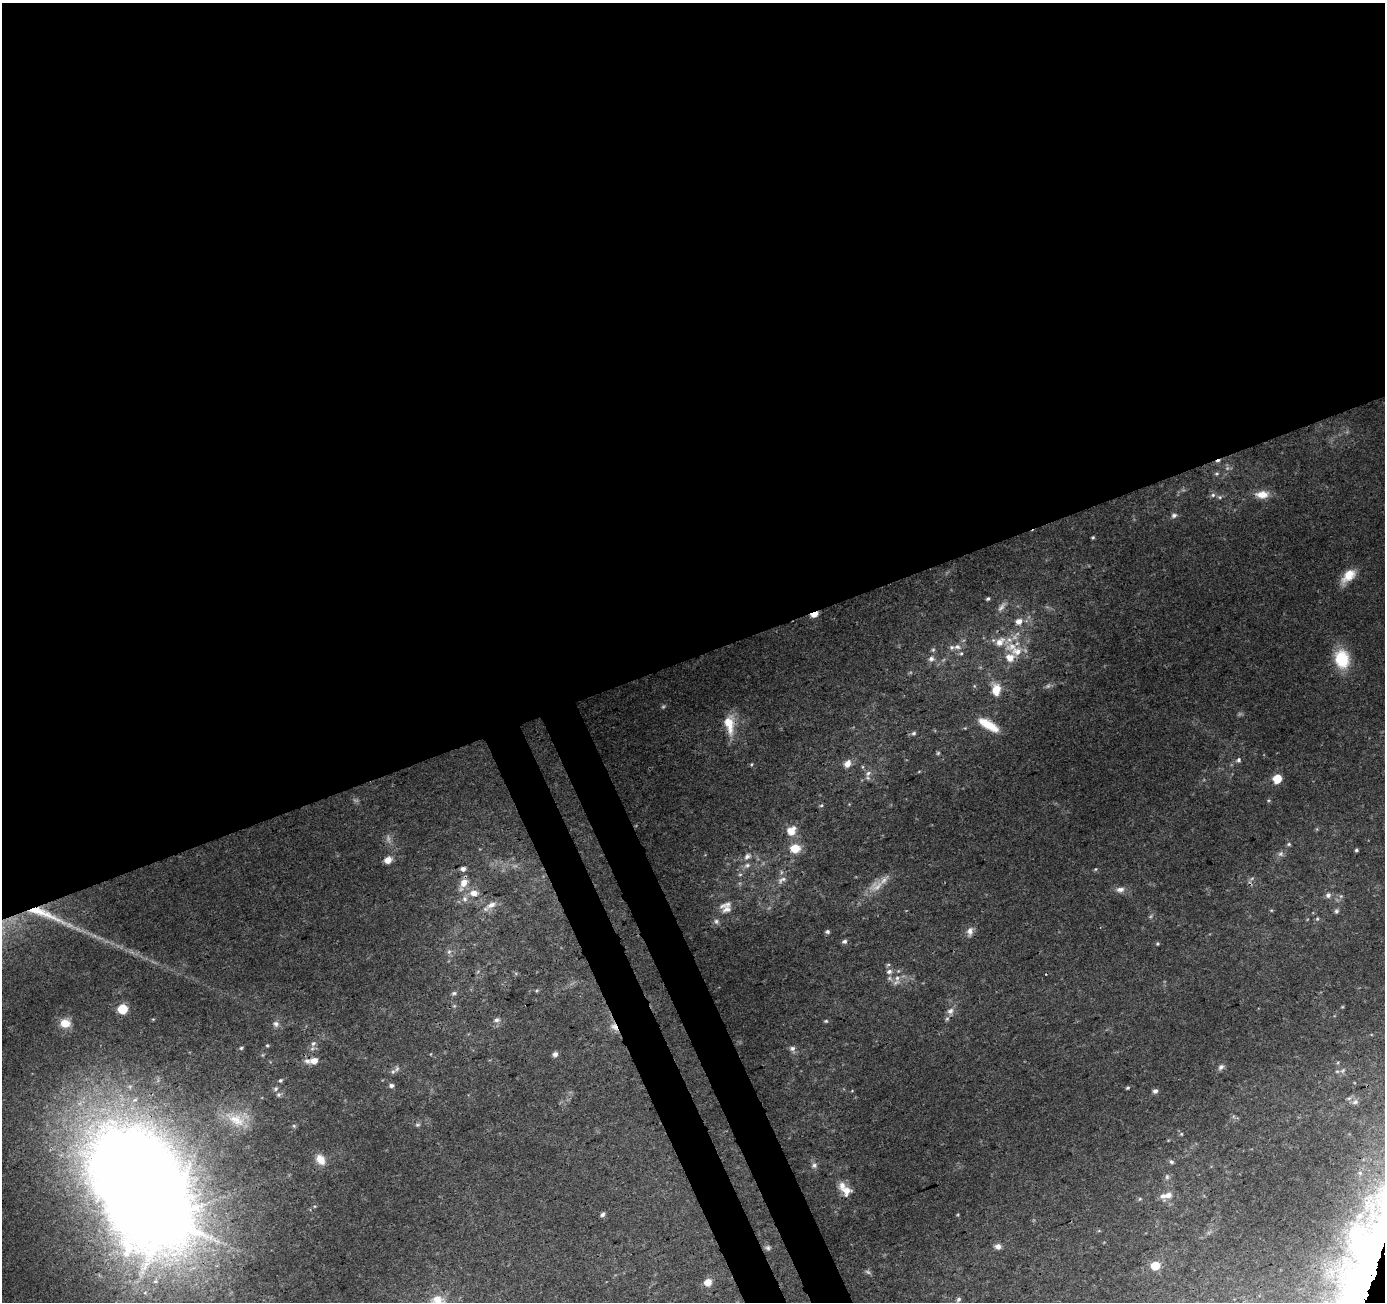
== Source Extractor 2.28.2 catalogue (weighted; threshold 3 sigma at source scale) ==
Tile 2 of 4 x 4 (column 2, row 1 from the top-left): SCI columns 1439-2821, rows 4005-5304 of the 5646 x 5464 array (HDU 1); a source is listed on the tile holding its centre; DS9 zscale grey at full resolution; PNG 1387 x 1304 px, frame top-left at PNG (2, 3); no overlay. Shown black and unused: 53% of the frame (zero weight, under 3 of 4 exposures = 5% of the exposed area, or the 3 px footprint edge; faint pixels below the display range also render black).
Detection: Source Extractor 2.28.2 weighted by HDU 2 'WHT'; one run over the whole footprint, this tile lists its part. Background 0.0723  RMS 0.0051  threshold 0.0231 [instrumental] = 3 sigma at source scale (4.5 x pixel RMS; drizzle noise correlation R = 1.50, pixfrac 1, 0.0396/0.0396 arcsec/px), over >= 5 px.
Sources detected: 126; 12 too faint to see at this stretch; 1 inside a brighter object's white glare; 1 cosmic-ray / hot-pixel residue — not listed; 12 inside a brighter listed object's ellipse — not listed separately; the other 100 listed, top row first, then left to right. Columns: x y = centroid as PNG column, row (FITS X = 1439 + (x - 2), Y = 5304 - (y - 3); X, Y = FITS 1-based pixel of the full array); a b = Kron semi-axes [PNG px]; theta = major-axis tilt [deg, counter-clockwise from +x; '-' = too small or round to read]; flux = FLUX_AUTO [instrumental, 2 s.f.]
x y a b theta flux
1217 474 7 4 8 0.8
1262 494 16 9 3 6.5
1213 495 7 5 22 1.3
1220 497 6 5 - 0.88
1174 515 8 6 16 1.6
1093 537 4 4 - 0.63
1348 576 21 11 46 8.7
988 599 4 4 - 0.91
1002 607 16 7 53 2.9
814 614 7 4 21 6.2
1019 621 9 8 - 4
1012 646 21 12 13 10
957 647 10 7 4 2.5
933 650 5 5 - 0.82
931 659 8 7 - 2
1342 659 23 17 -79 19
996 690 12 9 87 8.1
729 724 26 12 -83 12
988 725 24 8 -31 12
914 733 6 5 - 1.1
938 753 5 5 - 0.72
1239 760 7 6 - 1.1
752 764 5 3 - 0.5
847 764 9 7 56 3.8
868 773 9 7 46 2.2
1277 779 6 5 - 15
821 805 5 4 - 0.74
791 831 9 8 - 7.5
1289 844 6 5 - 0.81
795 848 9 8 - 11
1356 850 4 4 - 0.86
747 856 10 8 40 2.4
388 860 8 6 33 4.8
747 865 9 7 24 2
463 869 6 5 - 2.1
1095 869 5 4 - 0.58
740 875 6 4 1 0.73
782 880 15 7 33 3
463 883 16 8 64 6.1
1120 889 12 7 5 2.9
473 893 10 7 -1 4.6
1328 895 7 7 - 1.8
465 899 9 7 -50 2.4
491 905 15 8 24 4.1
727 909 20 10 -15 4.5
1271 910 5 3 - 0.45
1336 911 7 5 15 1.1
44 914 63 10 -22 23
1317 919 5 5 - 0.69
716 921 8 7 - 1.6
970 931 12 8 78 3
827 932 5 5 - 1.1
844 941 6 5 - 1.4
1157 944 4 4 - 0.64
449 952 6 6 - 1.2
889 971 8 6 17 1.9
897 978 7 7 - 2.3
454 993 7 5 14 1
122 1009 6 6 - 26
950 1011 10 8 38 2.7
497 1020 8 6 11 1.7
826 1021 5 4 - 0.72
65 1023 12 10 -9 7.5
276 1024 8 8 - 2
614 1027 13 7 -47 3.4
313 1043 8 6 48 1.7
267 1045 4 4 - 0.58
241 1048 5 5 - 0.67
792 1048 8 7 - 1.7
555 1054 6 5 - 2.1
314 1061 8 6 15 4.3
1221 1067 9 7 45 1.8
397 1069 10 6 51 1.8
1343 1070 8 5 45 1.2
280 1080 5 4 - 0.98
391 1086 6 5 - 1.4
1128 1088 4 3 - 0.75
276 1089 7 5 46 1.1
1155 1091 5 5 - 1.9
278 1095 6 6 - 1.2
1355 1102 10 6 24 1.6
236 1119 36 20 -14 19
417 1125 7 5 1 0.99
1181 1134 5 4 - 0.54
320 1160 13 9 -55 6.4
1171 1162 7 5 -37 1.1
814 1165 8 7 - 1.8
1360 1173 6 5 - 0.92
1167 1177 7 6 - 1.3
847 1191 10 9 - 6
1168 1195 14 9 39 4.4
1140 1199 5 5 - 0.71
1369 1204 21 16 -5 12
602 1214 6 5 - 1.4
166 1219 10 10 - 2000
998 1246 7 7 - 2.3
768 1248 7 6 - 1.1
1155 1266 6 5 - 14
707 1282 7 6 - 5.6
958 1299 8 5 41 1.1
Overlapping masked pixels (flux is a lower limit): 3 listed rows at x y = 814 614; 44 914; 614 1027